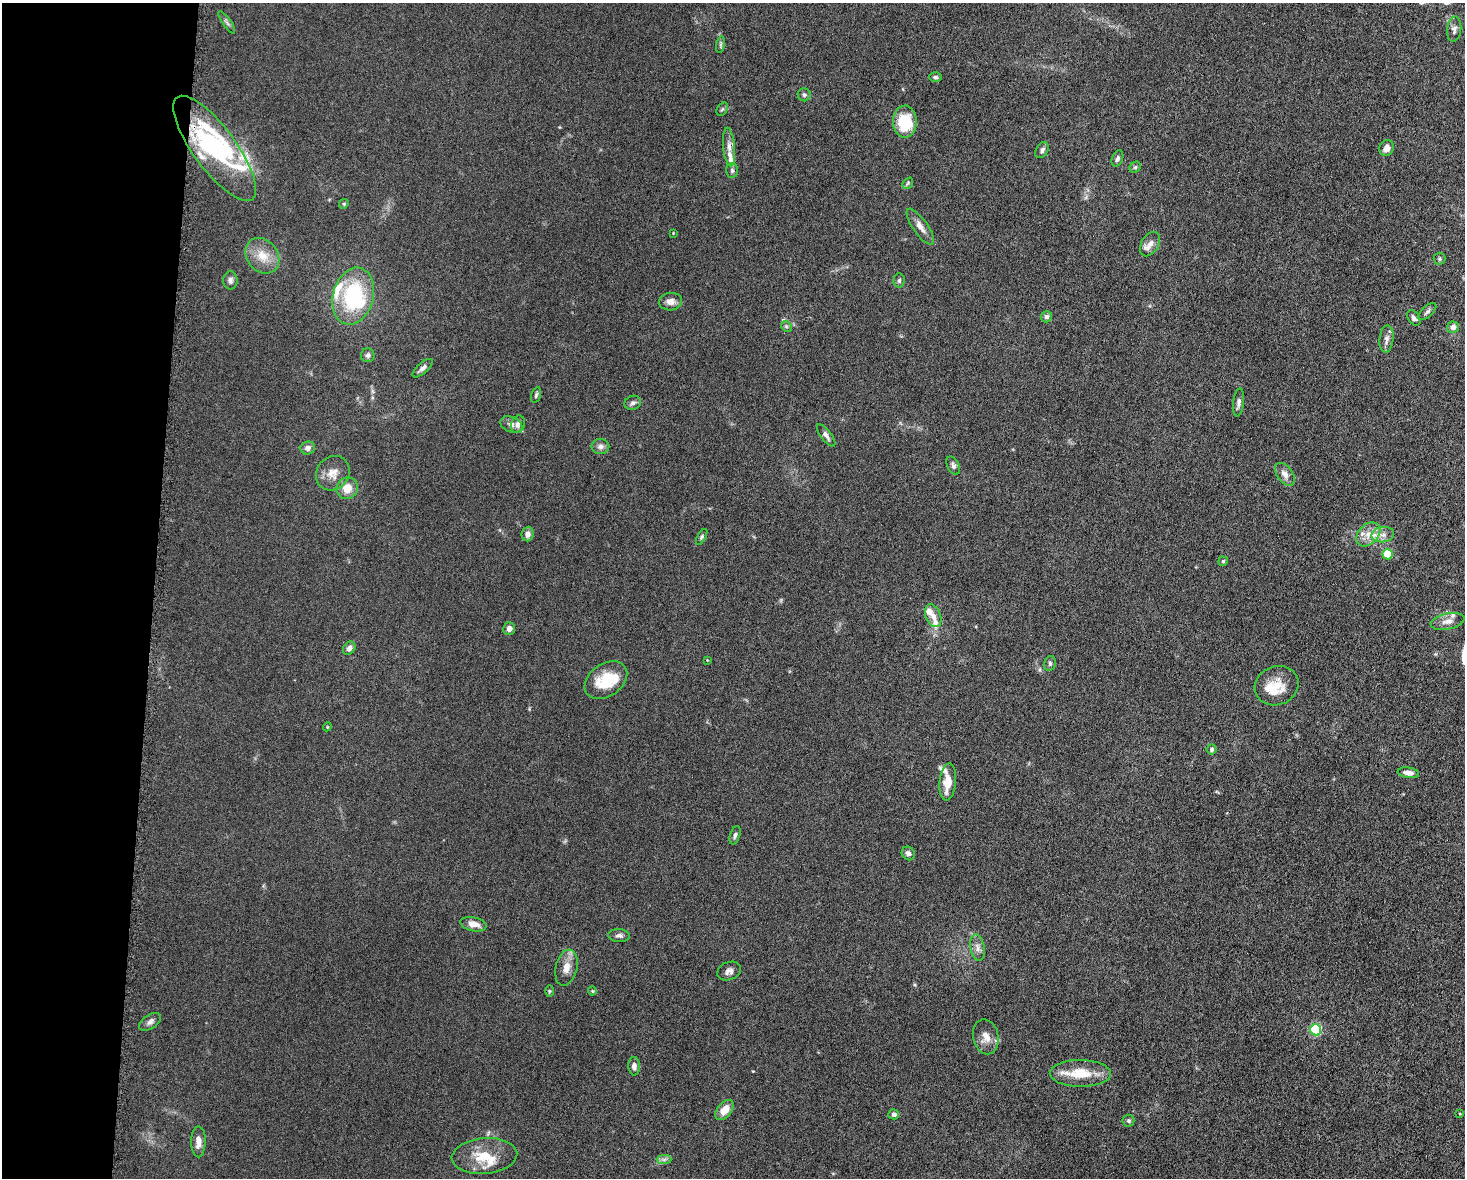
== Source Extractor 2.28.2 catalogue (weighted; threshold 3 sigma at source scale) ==
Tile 4 of 3 x 4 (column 1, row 2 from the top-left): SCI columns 231-1693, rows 2360-3535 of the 4746 x 4719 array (HDU 1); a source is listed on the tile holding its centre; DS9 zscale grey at full resolution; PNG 1467 x 1180 px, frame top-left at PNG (2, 3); each listed source drawn as its Kron ellipse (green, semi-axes under 4 px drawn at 4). Shown black and unused: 10% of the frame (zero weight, under 5 of 10 exposures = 2% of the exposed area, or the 3 px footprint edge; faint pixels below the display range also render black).
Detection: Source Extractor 2.28.2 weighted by HDU 2 'WHT'; one run over the whole footprint, this tile lists its part. Background 0.0231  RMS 0.0021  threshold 0.00861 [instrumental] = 3 sigma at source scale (4.09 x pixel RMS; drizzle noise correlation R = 1.36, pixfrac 0.8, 0.05/0.05 arcsec/px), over >= 5 px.
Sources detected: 104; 4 inside a brighter object's white glare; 1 long thin detection or spike segment (spike, bleed or trail) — neither listed nor drawn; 15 inside a brighter listed object's ellipse — not listed separately; the other 84 listed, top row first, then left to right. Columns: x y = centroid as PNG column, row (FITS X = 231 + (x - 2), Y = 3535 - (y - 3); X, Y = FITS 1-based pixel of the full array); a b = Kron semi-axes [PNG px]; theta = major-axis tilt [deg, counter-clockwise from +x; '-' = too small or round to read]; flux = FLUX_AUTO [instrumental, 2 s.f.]
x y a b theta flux
227 22 13 3 -55 0.45
1454 29 13 7 83 0.83
721 45 8 4 81 0.32
935 77 6 5 - 0.38
804 95 6 6 - 0.43
722 109 7 5 58 0.34
905 122 16 12 -89 7.3
729 147 19 6 -85 1.3
215 148 63 21 -54 19
1387 148 8 7 - 1.2
1042 150 8 6 59 0.54
1117 158 8 5 69 0.6
1135 167 6 5 - 0.3
732 170 7 6 - 0.49
908 183 6 4 49 0.29
344 204 5 4 - 0.26
920 227 21 7 -55 1.5
673 233 3 2 - 0.12
1150 244 13 8 60 1.2
262 256 19 15 -52 3.4
1439 259 6 6 - 0.35
230 280 9 7 90 0.67
899 280 7 5 88 0.41
353 296 29 20 74 16
670 302 11 9 4 1.2
1427 312 11 5 44 0.54
1046 317 6 5 - 0.58
1414 318 8 5 -55 0.6
786 326 6 4 -45 0.29
1453 327 6 5 - 1.1
1386 339 13 7 84 0.93
368 355 7 7 - 0.54
423 368 12 5 42 0.74
536 395 8 4 74 0.36
1239 402 14 5 83 0.75
633 403 8 7 - 0.56
511 424 11 7 -22 0.83
518 424 9 6 72 1.1
826 435 13 5 -52 0.78
600 447 9 7 -1 0.75
308 448 7 6 - 0.87
953 466 10 5 -65 0.62
333 473 18 16 49 2.5
1285 474 13 7 -54 1.3
347 488 11 10 - 2.5
528 534 7 6 - 0.97
1368 534 14 10 45 2.1
1383 535 11 7 8 1.2
702 537 9 4 61 0.34
1388 554 5 5 - 6.4
1223 561 5 4 - 0.28
933 616 12 7 -68 1.3
1448 621 17 8 12 1.5
509 629 6 6 - 0.82
349 648 7 5 52 0.78
707 660 3 3 - 0.12
1050 663 7 5 77 0.48
606 680 23 16 35 6.2
1277 686 22 19 23 3.7
327 727 4 3 - 0.16
1211 749 5 5 - 0.43
1408 773 11 5 -7 1.1
948 782 18 8 85 2.9
735 835 9 5 73 0.5
908 853 7 6 - 0.7
473 924 13 7 -11 1.6
619 936 11 6 -4 0.71
977 948 14 7 -80 1.1
566 968 18 11 76 2.1
729 971 12 9 23 0.94
549 991 6 4 -90 0.21
592 991 4 4 - 0.2
150 1022 12 7 33 0.77
1316 1030 5 5 - 20
986 1037 18 12 -78 2
634 1066 9 6 -86 0.86
1080 1073 30 13 -1 5.1
724 1110 11 7 52 2.3
894 1114 5 5 - 0.61
1460 1114 4 2 - 0.13
1128 1121 6 6 - 0.38
198 1142 15 7 90 1.5
484 1156 33 18 5 5.5
664 1159 7 4 1 0.48
Overlapping masked pixels (flux is a lower limit): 1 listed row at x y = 215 148